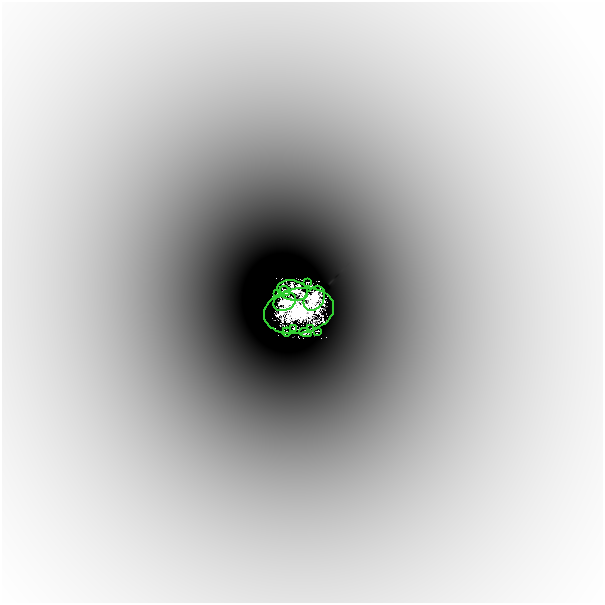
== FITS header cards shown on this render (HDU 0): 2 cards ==
NAXIS1  =                  601
NAXIS2  =                  601

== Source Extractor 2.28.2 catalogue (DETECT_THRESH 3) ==
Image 601 x 601 px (HDU 0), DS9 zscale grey, 1 PNG px = 1 image px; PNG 605 x 605 px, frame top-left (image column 1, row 601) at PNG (2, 2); each listed source drawn as its Kron ellipse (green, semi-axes under 4 px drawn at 4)
Background -0.00124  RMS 1.9e-04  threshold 5.73e-04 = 3 sigma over >= 5 px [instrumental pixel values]
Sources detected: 14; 2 with non-positive FLUX_AUTO (blend fragments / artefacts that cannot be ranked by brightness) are neither listed nor drawn; the other 12 listed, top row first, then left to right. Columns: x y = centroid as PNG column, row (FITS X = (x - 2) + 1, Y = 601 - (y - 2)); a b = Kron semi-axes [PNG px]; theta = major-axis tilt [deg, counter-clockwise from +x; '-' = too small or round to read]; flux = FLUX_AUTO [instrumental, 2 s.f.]
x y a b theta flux
307 283 4 2 - 0.02
293 290 16 10 -10 0.57
285 291 5 4 - 0.59
278 293 3 2 - 0.066
314 298 13 9 58 2.9
285 302 12 8 25 1.6
299 311 35 22 10 8.2
293 328 3 2 - 0.022
311 328 2 2 - 0.0077
317 331 4 2 - 0.037
287 332 5 3 - 0.041
305 333 6 4 -19 0.047
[2 non-positive-flux detections neither listed nor drawn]